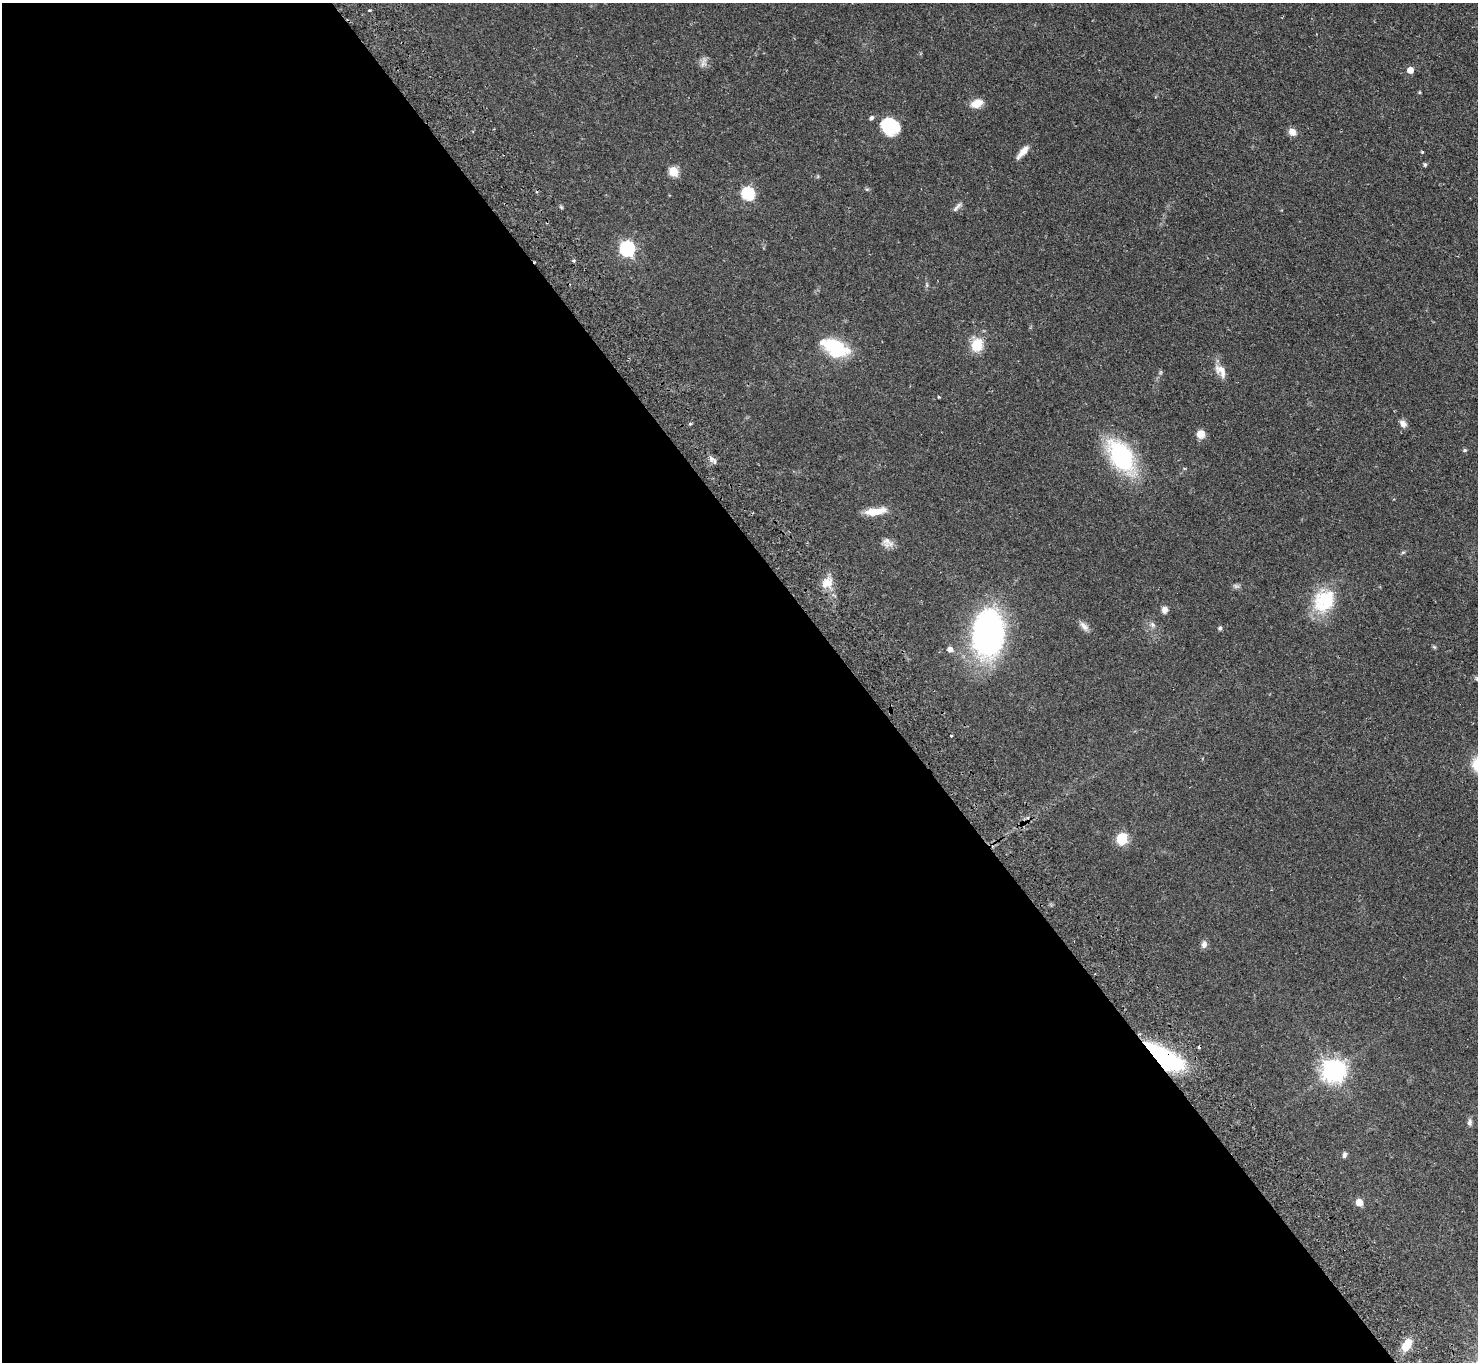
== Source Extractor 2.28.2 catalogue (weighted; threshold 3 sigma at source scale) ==
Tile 9 of 4 x 4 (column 1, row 3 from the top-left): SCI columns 49-1524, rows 1696-3055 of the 6001 x 5970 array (HDU 1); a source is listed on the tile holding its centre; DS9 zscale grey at full resolution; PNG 1480 x 1364 px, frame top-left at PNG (2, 3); no overlay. Shown black and unused: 58% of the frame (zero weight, under 2 of 3 exposures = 3% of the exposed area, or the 3 px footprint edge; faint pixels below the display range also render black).
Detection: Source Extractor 2.28.2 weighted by HDU 2 'WHT'; one run over the whole footprint, this tile lists its part. Background 0.0556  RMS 0.0048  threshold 0.0216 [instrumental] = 3 sigma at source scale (4.5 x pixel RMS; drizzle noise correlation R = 1.50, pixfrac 1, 0.05/0.05 arcsec/px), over >= 5 px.
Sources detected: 46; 1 too faint to see at this stretch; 1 cosmic-ray / hot-pixel residue — not listed; the other 44 listed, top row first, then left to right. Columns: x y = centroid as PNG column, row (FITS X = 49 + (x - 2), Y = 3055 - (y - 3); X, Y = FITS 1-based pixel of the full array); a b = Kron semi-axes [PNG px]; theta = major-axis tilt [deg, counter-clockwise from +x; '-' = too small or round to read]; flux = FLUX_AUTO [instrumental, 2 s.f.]
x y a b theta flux
369 10 3 2 - 0.51
703 63 15 6 73 2.1
1410 70 5 5 - 5
1419 92 4 3 - 0.51
977 103 14 9 25 5.2
871 118 5 4 - 1.2
890 126 16 14 -31 27
1292 132 9 8 - 3.1
1023 152 18 6 49 4.1
1422 152 3 3 - 0.42
1425 164 4 4 - 0.87
673 171 5 5 - 22
748 194 6 6 - 55
957 207 17 4 48 1.6
627 249 7 6 - 100
927 285 6 4 -72 0.67
977 345 16 13 76 9.3
835 347 29 15 -26 27
1221 371 20 11 -53 5
1403 424 10 7 -51 2.3
1200 434 10 10 - 3.5
1465 450 5 4 - 0.67
1121 456 26 15 -57 69
714 461 7 6 - 1.5
875 511 24 8 8 8.3
887 542 18 9 -37 2.9
1403 552 6 4 19 0.61
827 583 13 11 39 5.9
1324 601 31 25 63 22
1165 610 7 7 - 2.6
1152 625 10 6 -46 1.6
1084 626 15 7 -46 2.4
1220 628 5 5 - 0.83
988 634 42 28 87 130
950 649 6 6 - 2.2
951 736 3 2 - 0.41
1122 839 12 10 74 10
1204 944 9 7 82 2
1162 1057 37 13 -31 90
1333 1071 9 8 - 350
1470 1122 9 6 87 1.4
1344 1155 7 5 79 1.3
1359 1202 5 5 - 8.6
1407 1345 11 7 59 10
Overlapping masked pixels (flux is a lower limit): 1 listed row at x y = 1162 1057